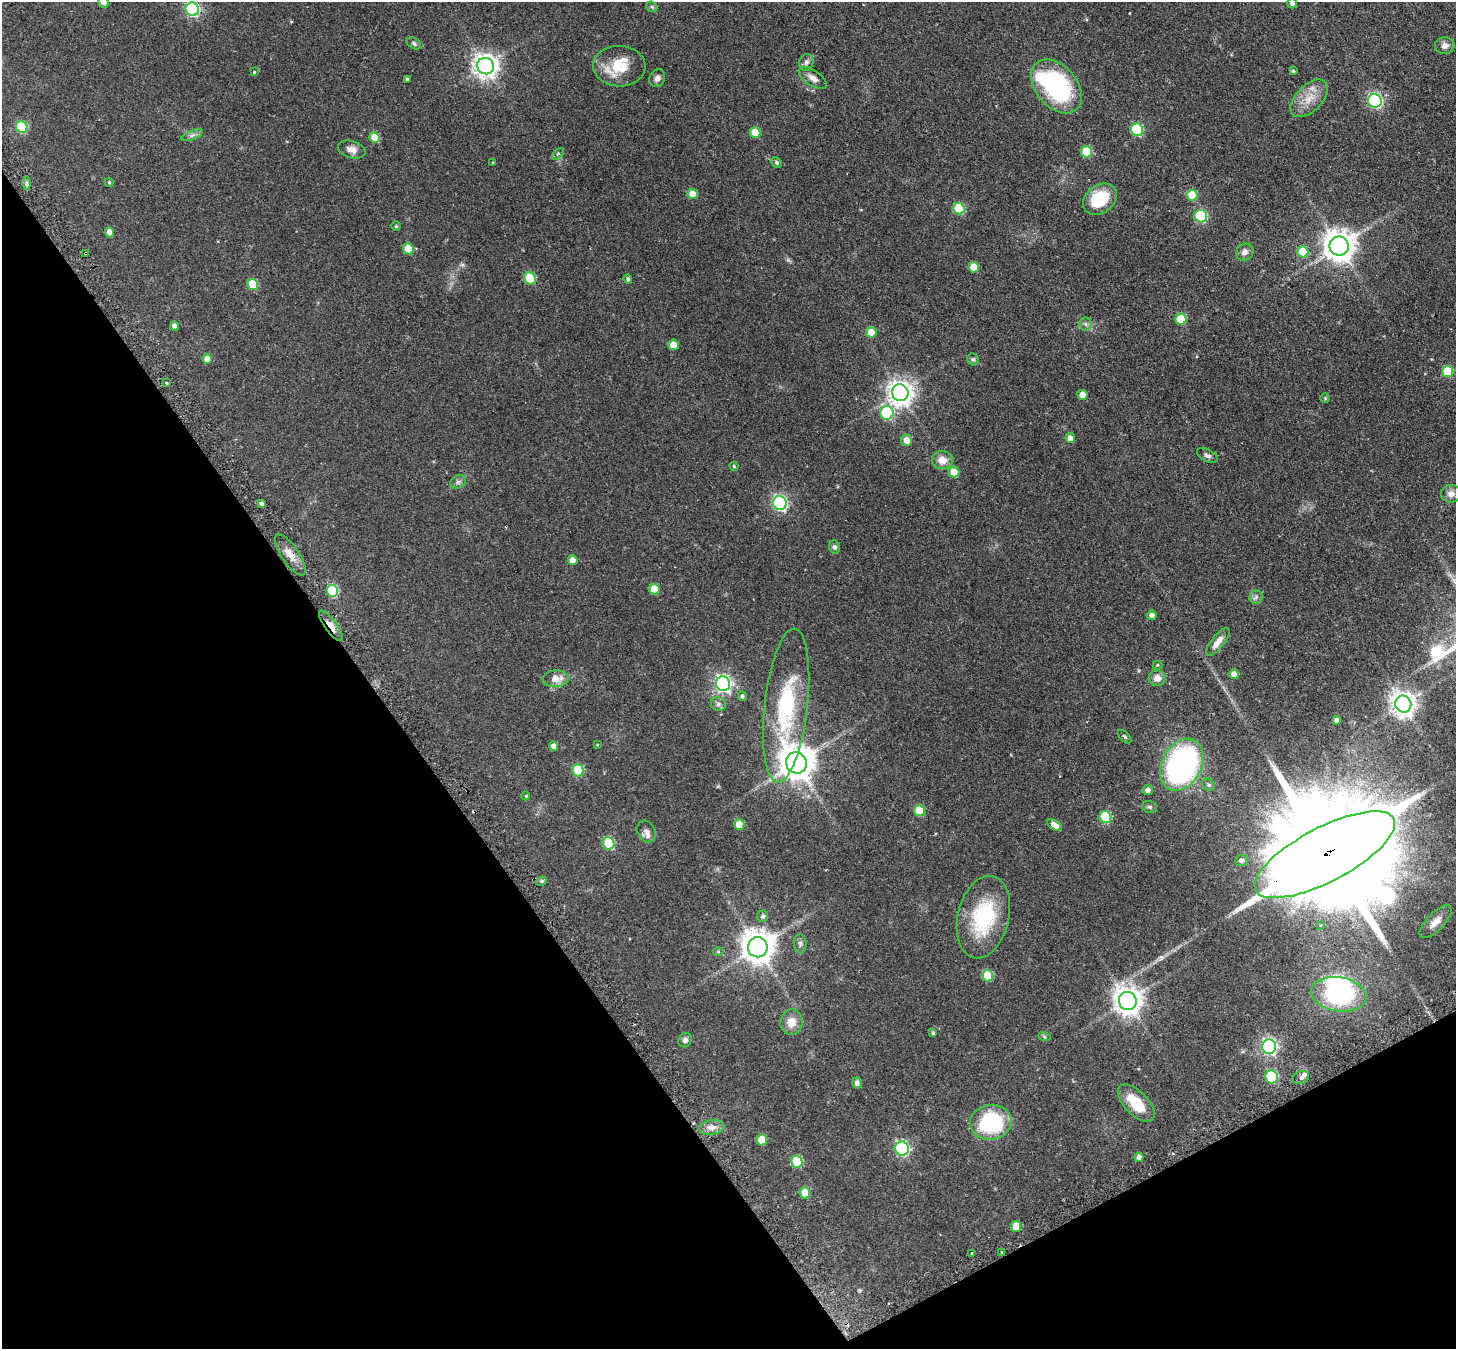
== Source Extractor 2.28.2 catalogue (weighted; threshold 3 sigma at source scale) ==
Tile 14 of 4 x 4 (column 2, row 4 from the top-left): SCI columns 1501-2954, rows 326-1672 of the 5908 x 5899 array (HDU 1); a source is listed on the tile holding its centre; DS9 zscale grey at full resolution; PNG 1458 x 1351 px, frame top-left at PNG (2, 2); each listed source drawn as its Kron ellipse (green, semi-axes under 4 px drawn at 4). Shown black and unused: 31% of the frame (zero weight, under 2 of 3 exposures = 4% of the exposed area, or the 3 px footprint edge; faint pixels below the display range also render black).
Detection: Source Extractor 2.28.2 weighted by HDU 2 'WHT'; one run over the whole footprint, this tile lists its part. Background 0.19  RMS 0.0077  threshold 0.0346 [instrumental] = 3 sigma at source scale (4.5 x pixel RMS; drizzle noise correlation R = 1.50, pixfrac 1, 0.05/0.05 arcsec/px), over >= 5 px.
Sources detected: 140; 2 inside a brighter object's white glare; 1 cosmic-ray / hot-pixel residue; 1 long thin detection or spike segment (spike, bleed or trail) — neither listed nor drawn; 1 inside a brighter listed object's ellipse — not listed separately; the other 135 listed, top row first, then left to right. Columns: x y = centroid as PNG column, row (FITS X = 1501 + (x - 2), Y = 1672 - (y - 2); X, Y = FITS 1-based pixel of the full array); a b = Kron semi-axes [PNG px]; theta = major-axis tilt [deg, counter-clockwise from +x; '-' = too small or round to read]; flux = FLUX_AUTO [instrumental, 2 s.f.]
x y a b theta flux
103 2 6 5 - 3.8
1292 3 5 5 - 2.6
652 7 6 4 -43 0.93
192 9 7 6 - 130
414 43 8 5 -33 1.5
1445 46 10 8 4 3.6
806 62 8 7 - 2.4
486 66 8 8 - 590
619 66 26 20 -2 21
1293 71 4 4 - 0.94
254 72 3 3 - 1.2
657 78 9 7 63 2.9
813 78 16 7 -33 4.6
407 79 3 3 - 1.1
1056 86 31 20 -49 80
1309 98 23 13 45 13
1375 101 7 6 - 140
22 127 6 5 - 38
1137 130 6 6 - 56
755 133 5 5 - 17
192 135 11 4 22 2.5
375 137 5 5 - 14
352 149 14 8 -15 5
1087 152 6 5 - 33
558 154 7 4 44 1.2
777 162 6 4 -46 1.5
493 163 3 3 - 0.55
109 182 4 4 - 0.77
26 183 7 4 90 1.5
693 194 5 5 - 10
1192 195 5 5 - 22
1100 199 18 14 37 29
959 209 6 5 - 41
1201 216 6 6 - 66
396 226 5 5 - 0.98
109 232 5 4 - 4.7
1339 246 9 9 - 1100
408 249 5 5 - 14
1245 252 9 8 - 3.6
1303 252 5 5 - 26
86 253 3 3 - 1.5
974 267 5 5 - 14
530 278 6 5 - 28
628 279 4 4 - 1.3
252 284 5 5 - 24
1181 319 5 5 - 27
1085 324 6 6 - 1.7
174 326 4 4 - 3
871 332 5 5 - 12
673 345 5 5 - 6.8
207 359 5 5 - 5.4
973 359 6 5 - 1.2
1448 372 5 5 - 32
166 382 3 3 - 3.9
900 393 8 8 - 610
1082 395 5 5 - 5.1
1325 398 5 5 - 0.78
887 413 7 6 - 69
1070 438 5 5 - 4
906 440 5 5 - 7.3
1207 455 11 6 -27 2.2
942 460 10 9 - 7.9
734 466 4 4 - 0.88
954 472 5 5 - 13
458 482 8 6 26 2.1
1451 494 10 9 - 4.3
780 503 7 6 - 140
261 504 4 3 - 2
835 547 7 5 -68 2.1
290 555 24 8 -56 8
573 560 5 5 - 8
654 589 5 5 - 15
332 591 6 5 - 52
1256 597 6 6 - 2
1152 615 5 4 - 3
331 626 18 6 -54 9.4
1218 642 17 6 52 5.5
1157 665 5 4 - 0.76
1234 674 5 5 - 6.1
1157 678 8 8 - 5.3
556 679 13 8 3 8.5
723 684 7 7 - 220
742 696 5 4 - 1.3
718 704 7 7 - 2.2
1403 704 8 8 - 640
786 705 77 21 83 66
1337 720 4 4 - 2.6
1125 737 8 4 -45 1
597 745 4 2 - 0.48
553 746 5 4 - 3.6
796 763 10 10 - 1500
1182 765 27 20 62 200
578 770 6 5 - 35
1209 785 7 5 -43 1.7
1148 790 5 5 - 2.8
526 796 4 3 - 0.66
1150 807 8 5 -15 1.5
919 811 5 5 - 22
1105 817 6 6 - 41
739 824 5 5 - 13
1055 825 8 5 -33 5
647 832 11 8 -61 3.5
609 843 6 5 - 44
1325 855 78 27 28 39000
1241 861 6 5 - 2.5
541 881 5 4 - 1.3
763 916 5 5 - 1.8
983 917 42 25 76 52
1435 922 21 8 46 6.3
1320 925 3 3 - 0.77
800 944 10 6 -84 2.3
758 947 10 10 - 1300
718 952 5 3 - 0.73
987 976 5 5 - 24
1339 994 28 17 -8 64
1128 1001 9 8 - 820
791 1022 13 11 85 8.2
933 1033 4 3 - 1.1
1044 1036 6 4 -20 1.1
685 1040 7 6 - 2.6
1269 1047 7 7 - 200
1272 1077 6 6 - 61
1301 1078 8 6 22 3.6
857 1083 5 4 - 3
1136 1103 23 11 -46 20
991 1122 21 17 9 64
712 1127 13 7 9 4.5
762 1140 5 5 - 16
902 1148 7 6 - 130
1139 1157 4 4 - 4
797 1162 6 5 - 35
805 1193 5 5 - 11
1016 1226 5 5 - 12
1002 1252 3 2 - 0.84
972 1253 3 3 - 1.6
Overlapping masked pixels (flux is a lower limit): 4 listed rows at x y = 86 253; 290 555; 331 626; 1325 855
Isophote crosses this tile's border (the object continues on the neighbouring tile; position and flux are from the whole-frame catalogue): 3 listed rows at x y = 103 2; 1292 3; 192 9